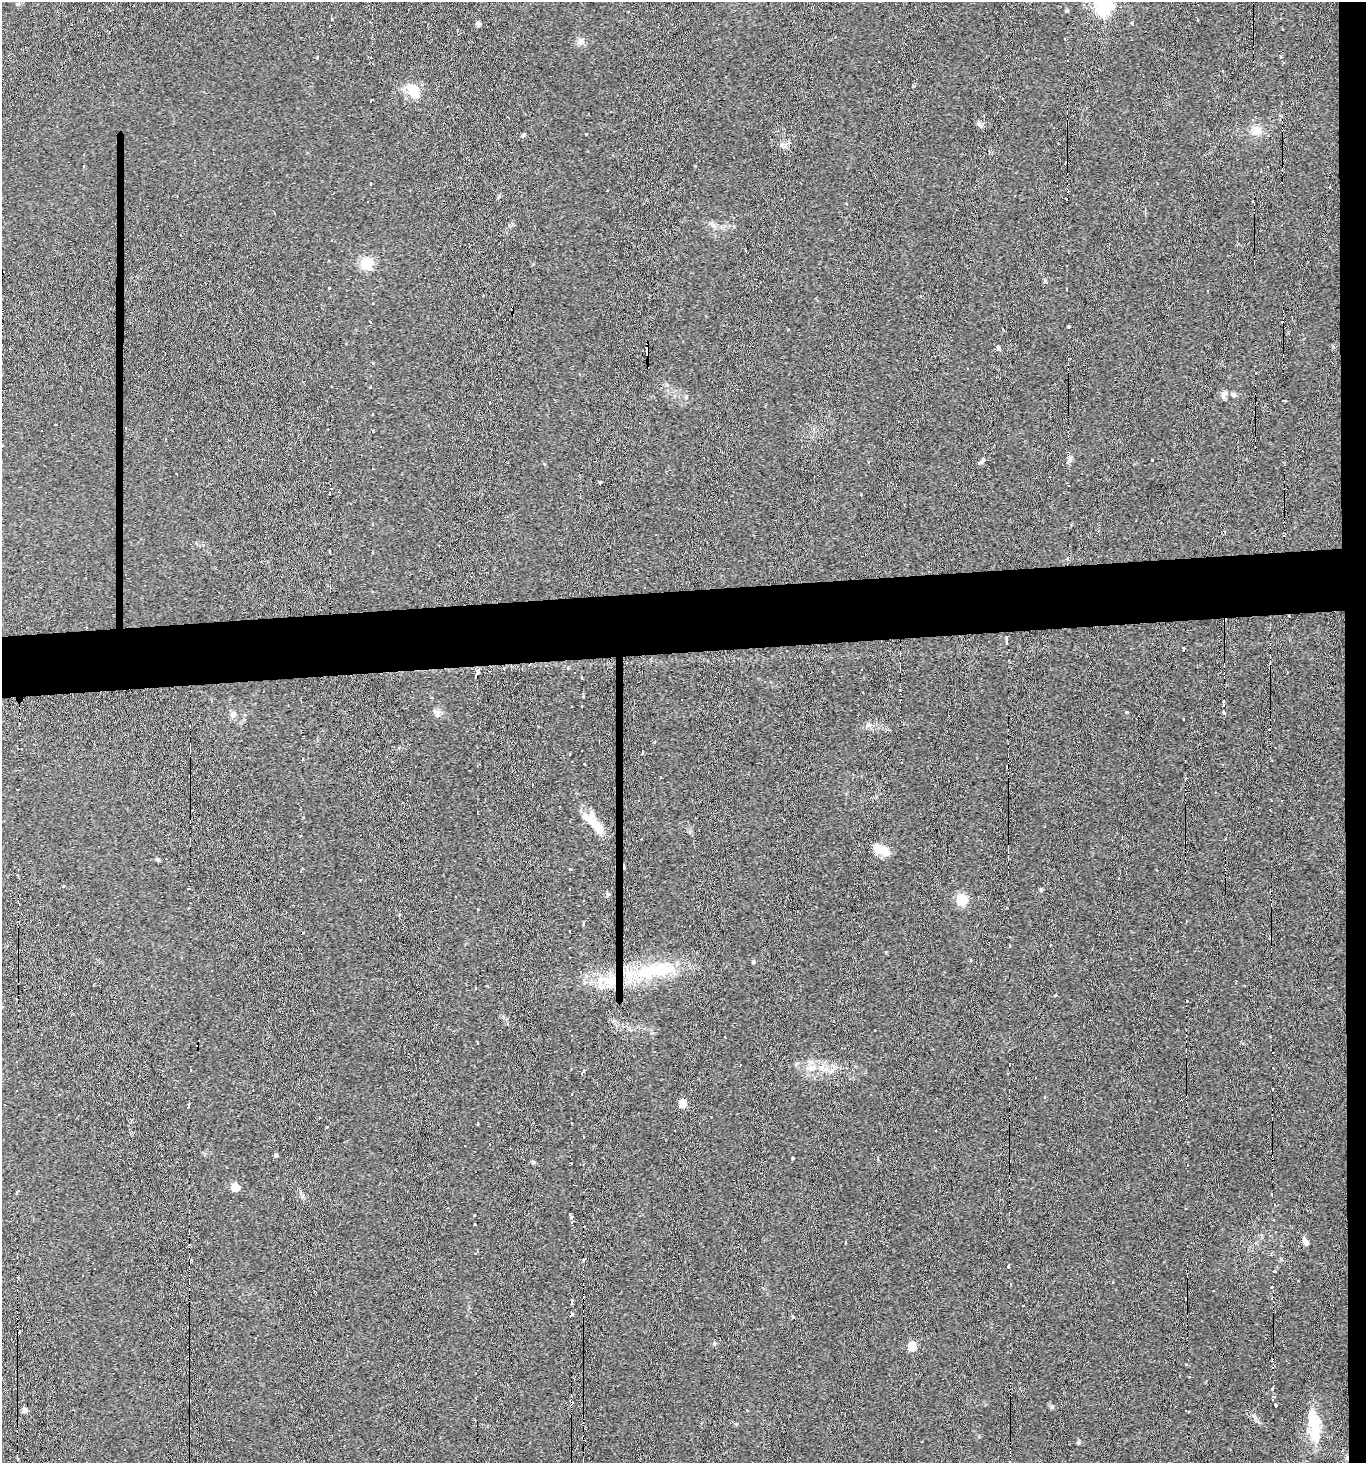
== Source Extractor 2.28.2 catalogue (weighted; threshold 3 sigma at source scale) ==
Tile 6 of 3 x 3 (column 3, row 2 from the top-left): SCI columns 2875-4238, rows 1463-2923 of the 4361 x 4392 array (HDU 1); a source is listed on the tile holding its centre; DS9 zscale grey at full resolution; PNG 1368 x 1465 px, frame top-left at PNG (2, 2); no overlay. Shown black and unused: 6% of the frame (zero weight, under 3 of 6 exposures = <1% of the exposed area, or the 3 px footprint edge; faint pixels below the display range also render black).
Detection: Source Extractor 2.28.2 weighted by HDU 2 'WHT'; one run over the whole footprint, this tile lists its part. Background 0.0311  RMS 0.006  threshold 0.0246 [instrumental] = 3 sigma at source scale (4.09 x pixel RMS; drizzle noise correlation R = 1.36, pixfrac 0.8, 0.05/0.05 arcsec/px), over >= 5 px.
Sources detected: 213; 3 inside a brighter object's white glare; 69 cosmic-ray / hot-pixel residue — not listed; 2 inside a brighter listed object's ellipse — not listed separately; the other 139 listed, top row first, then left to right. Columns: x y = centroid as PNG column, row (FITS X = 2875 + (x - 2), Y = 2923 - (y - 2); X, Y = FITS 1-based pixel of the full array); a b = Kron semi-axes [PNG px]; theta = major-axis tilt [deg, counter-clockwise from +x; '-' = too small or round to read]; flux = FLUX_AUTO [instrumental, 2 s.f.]
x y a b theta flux
18 4 6 5 - 0.88
1104 7 7 6 - 170
629 11 3 2 - 0.52
1067 11 5 4 - 0.9
1281 18 3 2 - 0.98
332 19 3 3 - 1
478 24 4 4 - 2.3
1132 24 4 3 - 1.1
581 42 9 7 15 2.3
1067 60 3 2 - 0.95
1223 71 3 2 - 0.38
413 91 25 15 -57 9
371 101 3 2 - 1.6
980 125 11 5 -40 1.5
1257 131 13 11 -82 4.9
523 135 7 3 53 0.68
371 183 3 3 - 0.92
1330 186 4 2 - 0.77
1253 201 4 3 - 0.76
274 214 3 2 - 0.44
331 240 2 2 - 0.57
366 263 6 6 - 70
1208 290 3 2 - 0.42
372 303 3 2 - 1
1068 326 3 3 - 2.2
998 348 5 5 - 1.5
647 352 6 4 -85 6.2
1069 358 3 2 - 1.1
372 363 3 3 - 1.1
1256 373 2 2 - 0.54
370 387 3 3 - 0.8
1224 395 12 6 55 1.9
1233 395 7 5 -44 1.3
1284 401 3 2 - 1.3
1152 460 3 2 - 0.47
1068 462 6 4 34 1.4
544 464 4 3 - 0.6
177 473 2 2 - 0.41
599 482 4 3 - 3
329 494 3 3 - 1.5
1284 535 3 3 - 1.5
1068 559 3 3 - 2.8
645 587 3 2 - 0.88
1288 616 3 2 - 0.6
1007 639 7 3 88 3.8
1183 648 4 3 - 1.1
787 650 3 2 - 0.48
529 665 4 3 - 0.77
478 672 4 3 - 3.2
1287 672 3 2 - 0.51
582 678 3 3 - 1.1
583 696 3 3 - 0.74
431 698 3 3 - 0.57
1224 702 5 3 - 2.7
1127 712 4 3 - 0.67
1223 712 5 4 - 1.5
437 713 10 8 -57 2.3
233 715 6 5 - 3.4
868 725 8 8 - 1.9
538 726 4 2 - 0.38
1269 730 3 2 - 1.4
642 753 4 3 - 0.74
570 754 3 3 - 1.3
533 785 3 2 - 0.3
17 790 4 3 - 1.4
590 819 19 16 -60 8.9
1225 838 3 2 - 1
1185 842 3 3 - 0.67
881 849 20 10 -19 7.5
157 859 7 4 -31 0.76
570 869 4 2 - 0.47
301 870 5 2 - 1.2
570 888 3 2 - 0.97
1041 890 5 4 - 0.78
608 894 7 4 -49 0.92
455 897 3 2 - 0.42
962 900 6 5 - 48
478 909 3 3 - 0.95
583 924 4 3 - 0.97
570 931 3 2 - 0.81
303 933 3 2 - 0.49
886 952 4 3 - 0.47
753 962 4 4 - 0.78
657 970 63 17 8 40
212 971 3 3 - 3.1
488 986 4 3 - 0.4
476 988 3 3 - 1.1
1055 995 4 3 - 0.59
1187 1001 2 2 - 0.64
613 1021 5 5 - 0.88
658 1029 3 2 - 0.47
875 1030 2 2 - 0.41
725 1037 3 2 - 0.57
477 1043 3 3 - 1.1
810 1068 9 7 21 2.9
822 1068 7 4 -72 1.6
583 1071 5 3 - 2.4
1273 1088 2 2 - 0.62
17 1090 3 2 - 0.83
571 1094 3 3 - 1
60 1095 3 2 - 0.4
1044 1097 4 3 - 0.5
683 1104 5 5 - 13
189 1105 5 3 - 2.3
319 1118 3 2 - 0.67
478 1124 3 3 - 0.97
326 1127 3 2 - 0.66
584 1137 2 2 - 0.64
276 1155 5 4 - 1
533 1162 5 5 - 1
570 1163 3 2 - 0.5
235 1187 5 5 - 14
17 1192 5 3 - 1.8
1271 1194 3 2 - 0.72
1186 1209 3 3 - 0.99
570 1213 3 3 - 0.87
474 1215 3 2 - 0.54
571 1218 4 3 - 2.3
572 1222 3 3 - 0.67
1305 1241 10 5 -56 1.8
1271 1255 4 4 - 0.66
583 1260 3 3 - 1.6
1009 1267 3 3 - 2.9
1274 1271 4 3 - 1.5
19 1278 3 2 - 0.57
572 1301 3 3 - 1.3
573 1314 6 3 -80 0.88
793 1317 5 3 - 0.49
912 1346 6 5 - 20
1186 1364 3 3 - 1.2
1272 1389 3 3 - 1.1
1273 1397 5 3 - 1.5
1275 1405 4 3 - 1.4
24 1410 5 5 - 2.4
747 1410 3 3 - 1.2
1188 1412 3 3 - 0.83
1254 1416 8 5 -54 1.5
1313 1418 29 18 -66 12
18 1459 4 3 - 0.91
Overlapping masked pixels (flux is a lower limit): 4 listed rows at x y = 647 352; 1288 616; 529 665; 1185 842
Isophote crosses this tile's border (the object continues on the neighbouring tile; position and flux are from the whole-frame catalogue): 1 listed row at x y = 1104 7
Unlisted compact peaks at least as high as the median listed source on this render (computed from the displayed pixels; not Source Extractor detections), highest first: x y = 1052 1407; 1078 1442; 793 1158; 981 462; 499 196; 329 288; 1045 280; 695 166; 586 134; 63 886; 686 397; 971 960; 1010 946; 690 832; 568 668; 781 145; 654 742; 503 1017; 796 1064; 584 764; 861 494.